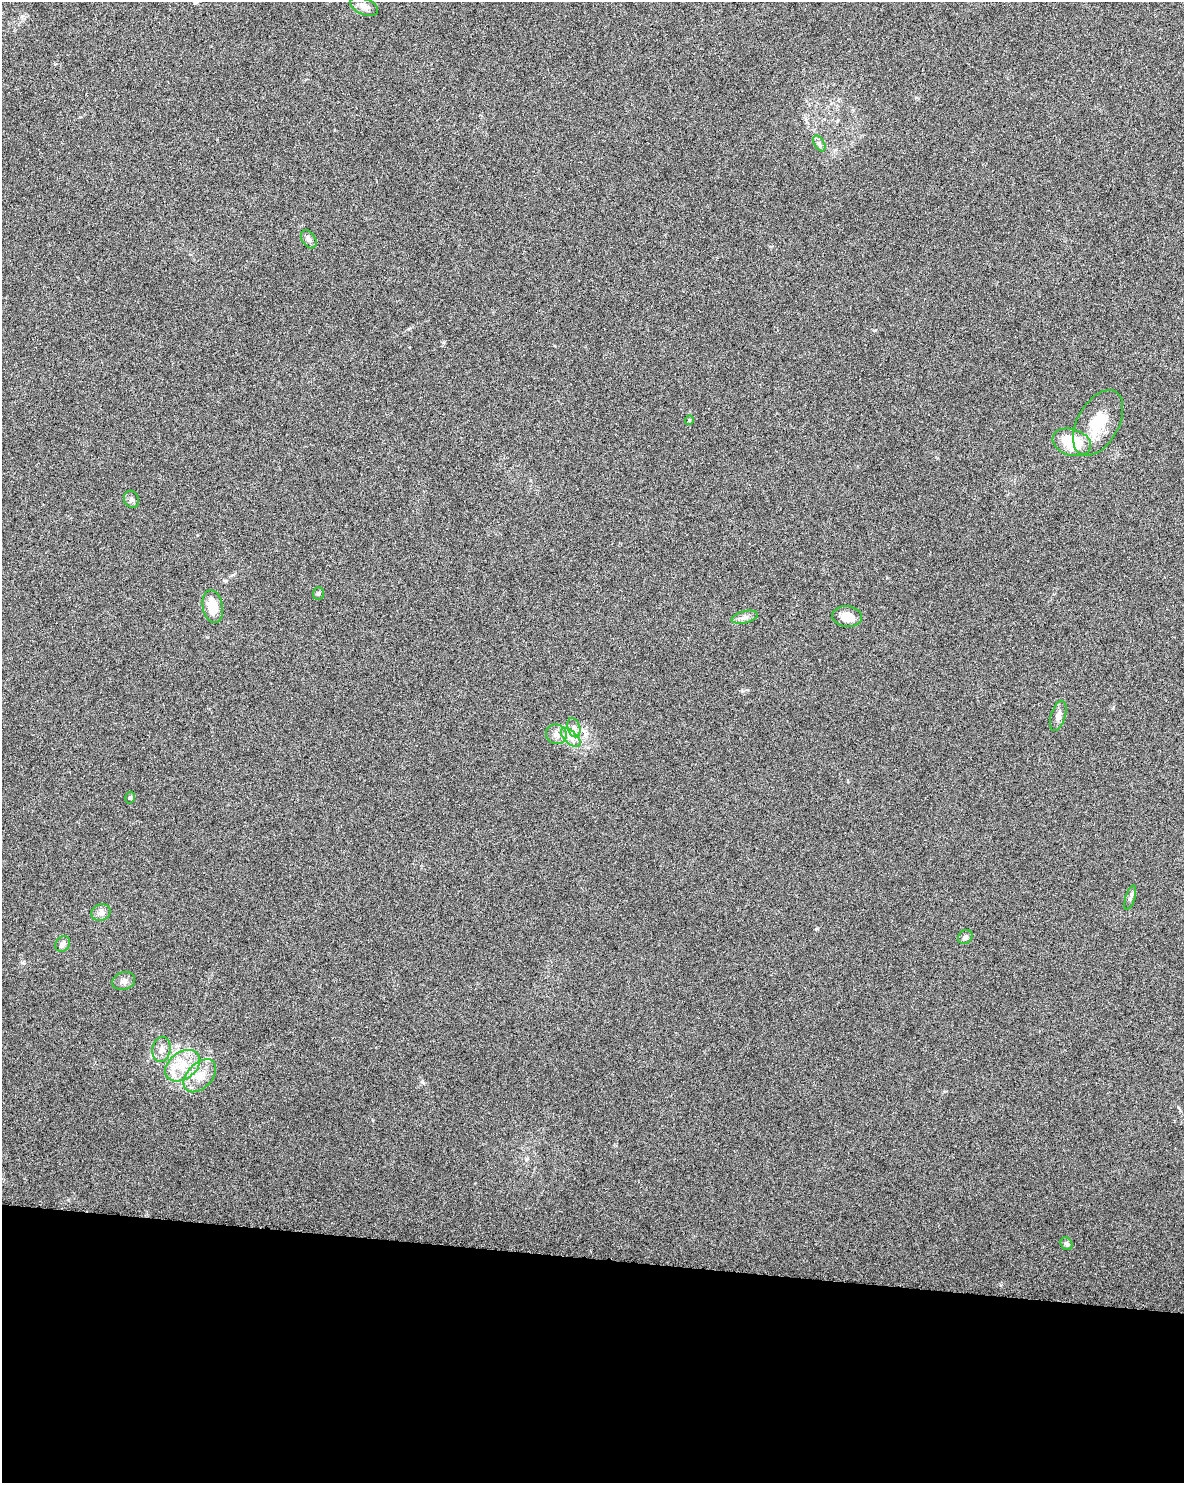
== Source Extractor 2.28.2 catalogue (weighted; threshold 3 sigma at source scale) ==
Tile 10 of 4 x 3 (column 2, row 3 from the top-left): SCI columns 1184-2365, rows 231-1711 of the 4740 x 4960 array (HDU 1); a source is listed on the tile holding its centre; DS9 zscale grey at full resolution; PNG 1186 x 1485 px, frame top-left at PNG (2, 2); each listed source drawn as its Kron ellipse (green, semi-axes under 4 px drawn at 4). Shown black and unused: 15% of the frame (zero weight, under 3 of 6 exposures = <1% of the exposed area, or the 3 px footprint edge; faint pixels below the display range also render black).
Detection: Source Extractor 2.28.2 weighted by HDU 2 'WHT'; one run over the whole footprint, this tile lists its part. Background 0.0175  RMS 0.0035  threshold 0.0143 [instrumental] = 3 sigma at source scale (4.09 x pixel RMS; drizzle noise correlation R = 1.36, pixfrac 0.8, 0.0396/0.0396 arcsec/px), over >= 5 px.
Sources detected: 27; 2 inside a brighter listed object's ellipse — not listed separately; the other 25 listed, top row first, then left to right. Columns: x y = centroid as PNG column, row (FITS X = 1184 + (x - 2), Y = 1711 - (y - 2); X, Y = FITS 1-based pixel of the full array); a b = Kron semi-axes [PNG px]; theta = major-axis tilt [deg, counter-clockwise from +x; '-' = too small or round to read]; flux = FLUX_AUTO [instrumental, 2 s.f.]
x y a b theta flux
364 6 15 8 -23 2.3
819 143 8 5 -59 0.92
309 239 10 6 -58 1.1
689 420 4 4 - 0.37
1098 423 36 20 61 11
1072 442 20 13 -18 13
131 499 9 7 -68 0.99
318 593 6 5 - 0.54
213 607 16 10 -79 6.4
745 617 13 6 13 1.4
847 617 15 10 -6 4.8
1058 716 15 7 73 2.1
574 728 10 6 -72 1.4
556 734 10 9 - 2.3
571 737 12 6 -42 2
130 798 6 4 74 0.48
1130 898 13 5 73 1
101 912 10 8 23 1.6
965 937 8 6 43 1.2
63 944 8 6 49 1.1
124 981 12 8 17 1.5
162 1049 13 9 79 2.1
183 1066 19 13 36 7.2
200 1076 19 12 46 5.3
1066 1244 7 5 -57 0.82
Unlisted compact peaks at least as high as the median listed source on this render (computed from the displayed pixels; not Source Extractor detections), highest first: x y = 422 1082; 874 330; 816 929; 225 581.